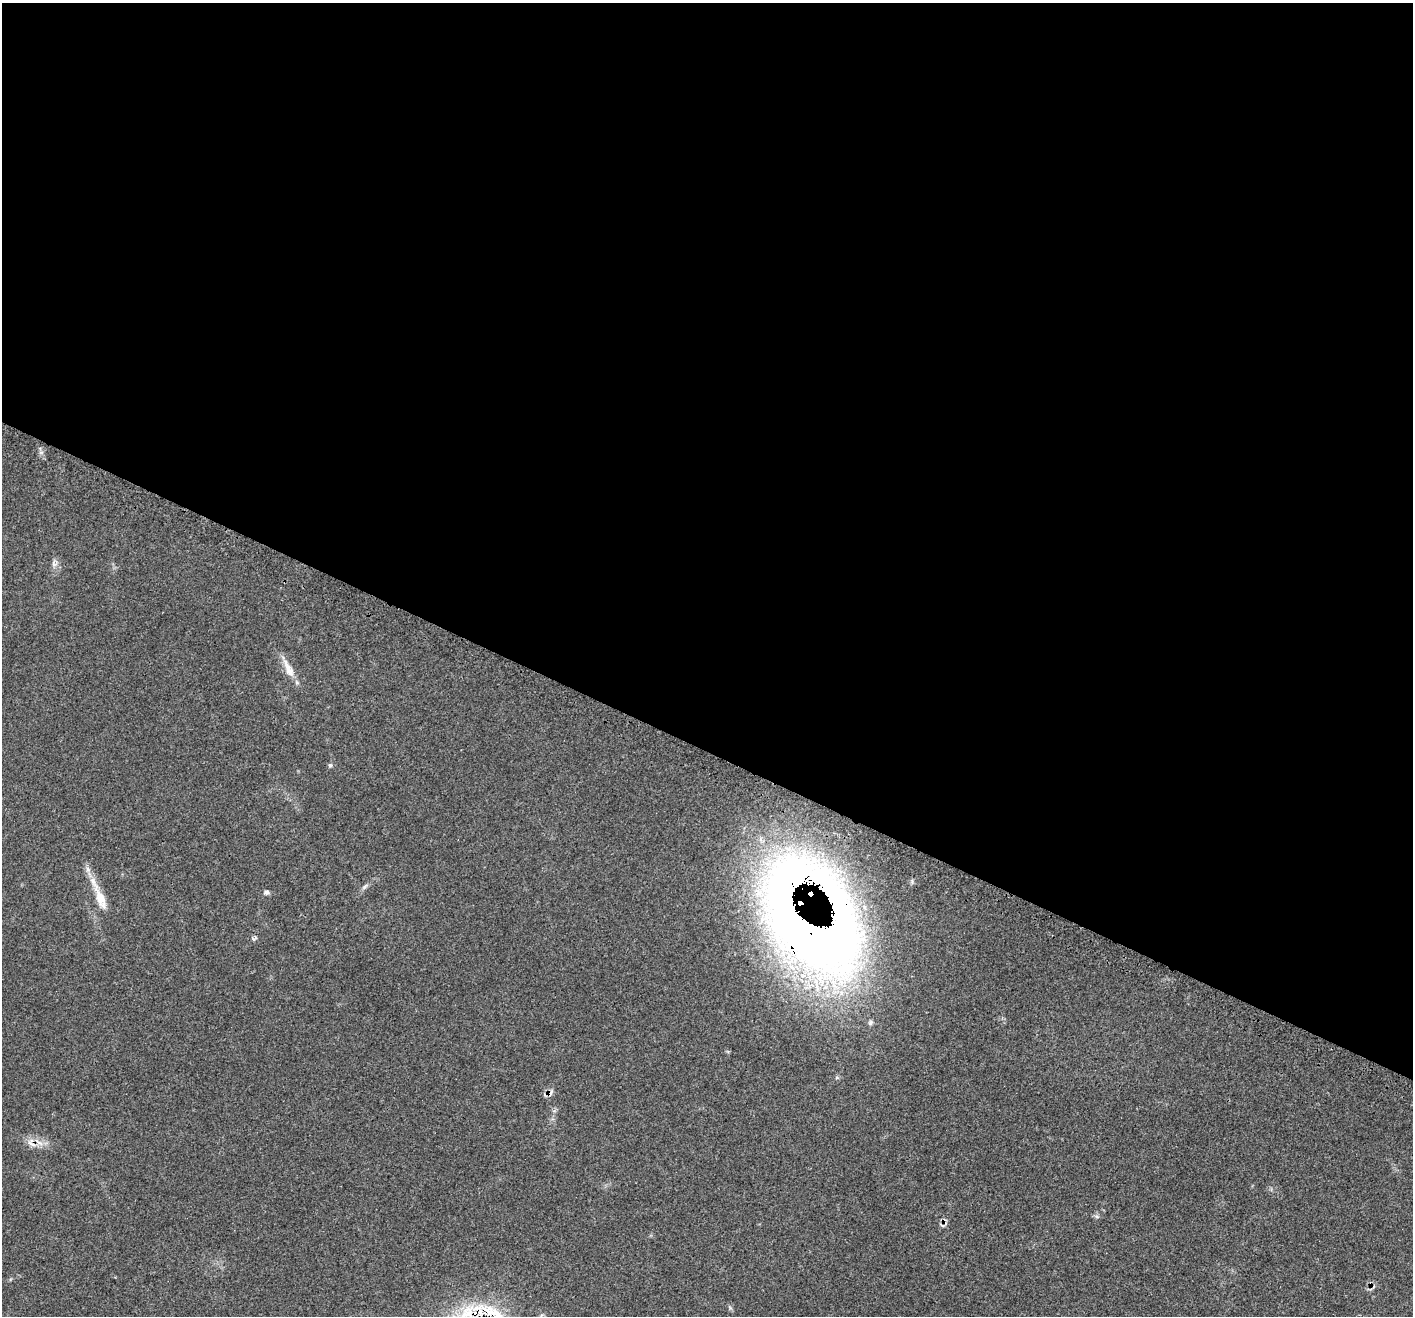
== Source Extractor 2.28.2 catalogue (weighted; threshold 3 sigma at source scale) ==
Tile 3 of 4 x 4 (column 3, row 1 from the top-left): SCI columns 2850-4260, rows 4247-5560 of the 5693 x 5706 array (HDU 1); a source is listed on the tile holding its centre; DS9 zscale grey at full resolution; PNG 1415 x 1318 px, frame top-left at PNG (2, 3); no overlay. Shown black and unused: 57% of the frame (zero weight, under 3 of 4 exposures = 2% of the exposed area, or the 3 px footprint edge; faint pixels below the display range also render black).
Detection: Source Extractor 2.28.2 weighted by HDU 2 'WHT'; one run over the whole footprint, this tile lists its part. Background 0.0705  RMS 0.0055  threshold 0.0249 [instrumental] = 3 sigma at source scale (4.5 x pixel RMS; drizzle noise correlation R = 1.50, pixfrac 1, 0.05/0.05 arcsec/px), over >= 5 px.
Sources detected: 14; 1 rendered entirely black (masked); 4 cosmic-ray / hot-pixel residue — not listed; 1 inside a brighter listed object's ellipse — not listed separately; the other 8 listed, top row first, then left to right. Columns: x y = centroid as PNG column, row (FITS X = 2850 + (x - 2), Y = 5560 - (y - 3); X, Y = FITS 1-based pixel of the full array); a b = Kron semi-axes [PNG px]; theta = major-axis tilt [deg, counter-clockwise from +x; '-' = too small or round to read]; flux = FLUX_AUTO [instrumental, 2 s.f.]
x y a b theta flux
54 564 8 4 -36 1.4
288 668 31 9 -64 7.3
330 765 5 5 - 0.85
87 869 7 4 -71 1.4
365 886 11 4 42 1.5
266 892 6 6 - 1.5
101 899 25 11 -70 9.9
476 1308 11 8 11 5.4